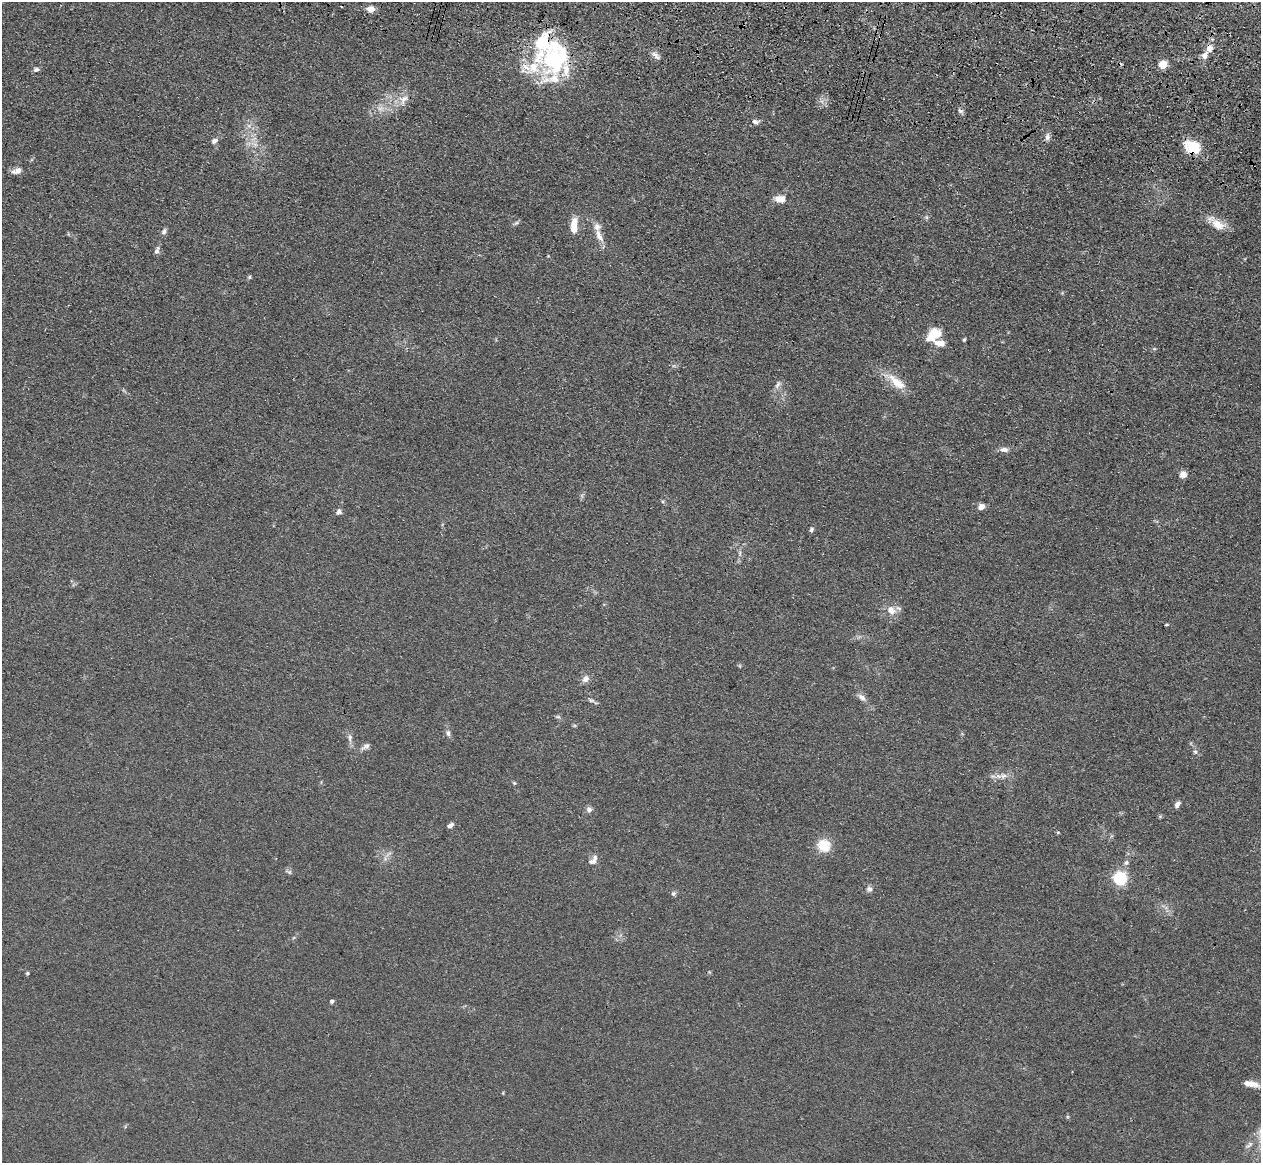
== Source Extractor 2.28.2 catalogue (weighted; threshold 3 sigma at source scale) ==
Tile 10 of 4 x 4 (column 2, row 3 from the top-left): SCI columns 1296-2554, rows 1524-2684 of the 5108 x 5248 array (HDU 1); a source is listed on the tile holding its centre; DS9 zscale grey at full resolution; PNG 1263 x 1165 px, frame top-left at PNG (2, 2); no overlay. Shown black and unused: <1% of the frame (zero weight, under 3 of 4 exposures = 6% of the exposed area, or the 3 px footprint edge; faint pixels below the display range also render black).
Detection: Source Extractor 2.28.2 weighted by HDU 2 'WHT'; one run over the whole footprint, this tile lists its part. Background 0.0613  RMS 0.0074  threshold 0.0333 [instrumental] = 3 sigma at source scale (4.5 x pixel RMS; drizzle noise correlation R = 1.50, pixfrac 1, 0.05/0.05 arcsec/px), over >= 5 px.
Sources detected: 72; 1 too faint to see at this stretch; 2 inside a brighter object's white glare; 1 cosmic-ray / hot-pixel residue — not listed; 6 inside a brighter listed object's ellipse — not listed separately; the other 62 listed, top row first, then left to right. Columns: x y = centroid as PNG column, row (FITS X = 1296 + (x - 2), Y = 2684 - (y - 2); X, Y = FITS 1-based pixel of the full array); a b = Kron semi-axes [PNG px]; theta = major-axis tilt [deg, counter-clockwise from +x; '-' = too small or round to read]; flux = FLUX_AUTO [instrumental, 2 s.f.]
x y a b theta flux
371 9 8 6 1 6.2
1210 48 6 6 - 6.7
656 55 14 5 -48 3.2
1205 55 9 7 65 5
552 60 57 19 -77 58
1163 64 7 6 - 12
533 68 19 17 80 21
36 69 8 5 21 2
403 99 15 11 49 8.1
755 122 10 6 1 3
1047 137 9 6 82 2.7
215 141 9 6 37 2.6
1192 147 20 14 -27 19
17 171 14 7 17 4.1
778 199 11 9 -41 5
516 223 8 4 36 1.4
574 224 16 7 77 8.5
1218 224 21 12 -29 11
164 232 9 6 72 2.2
599 236 20 7 -64 7.4
157 251 9 5 68 2.4
249 277 5 5 - 1
934 334 14 9 37 22
964 340 5 3 - 0.94
940 343 11 6 -7 6.9
1154 349 5 3 - 0.85
896 382 34 11 -38 15
777 385 12 5 56 2.8
1004 450 11 6 4 3.6
1183 474 8 7 - 4.5
663 501 5 4 - 0.99
981 507 7 6 - 4.4
339 512 8 6 73 2.3
811 530 7 5 59 1.6
740 554 8 4 -90 1.8
891 610 13 10 -33 7.4
1166 625 6 3 1 0.82
585 679 10 8 46 4.1
862 697 11 6 -42 3.6
591 700 10 5 -20 1.9
558 717 7 4 -18 1.2
448 733 9 5 -82 2.3
350 738 9 5 -88 2.6
366 746 13 6 29 2.9
1195 752 6 5 - 1.6
1003 776 11 8 -6 4.6
514 783 5 4 - 0.93
1177 804 8 5 57 2.9
589 809 7 7 - 2.7
450 825 7 4 40 3
824 846 15 14 - 15
385 859 7 6 - 2.3
593 860 15 8 50 4.1
1126 863 7 6 - 2.1
289 872 8 5 -26 1.6
1120 878 6 6 - 150
869 889 8 7 - 2.6
673 894 7 5 -89 1.6
27 973 5 4 - 0.89
332 1001 5 4 - 1.6
1252 1084 16 7 -14 6.6
1249 1145 13 5 45 3.1
Overlapping masked pixels (flux is a lower limit): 2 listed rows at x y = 1210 48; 1192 147